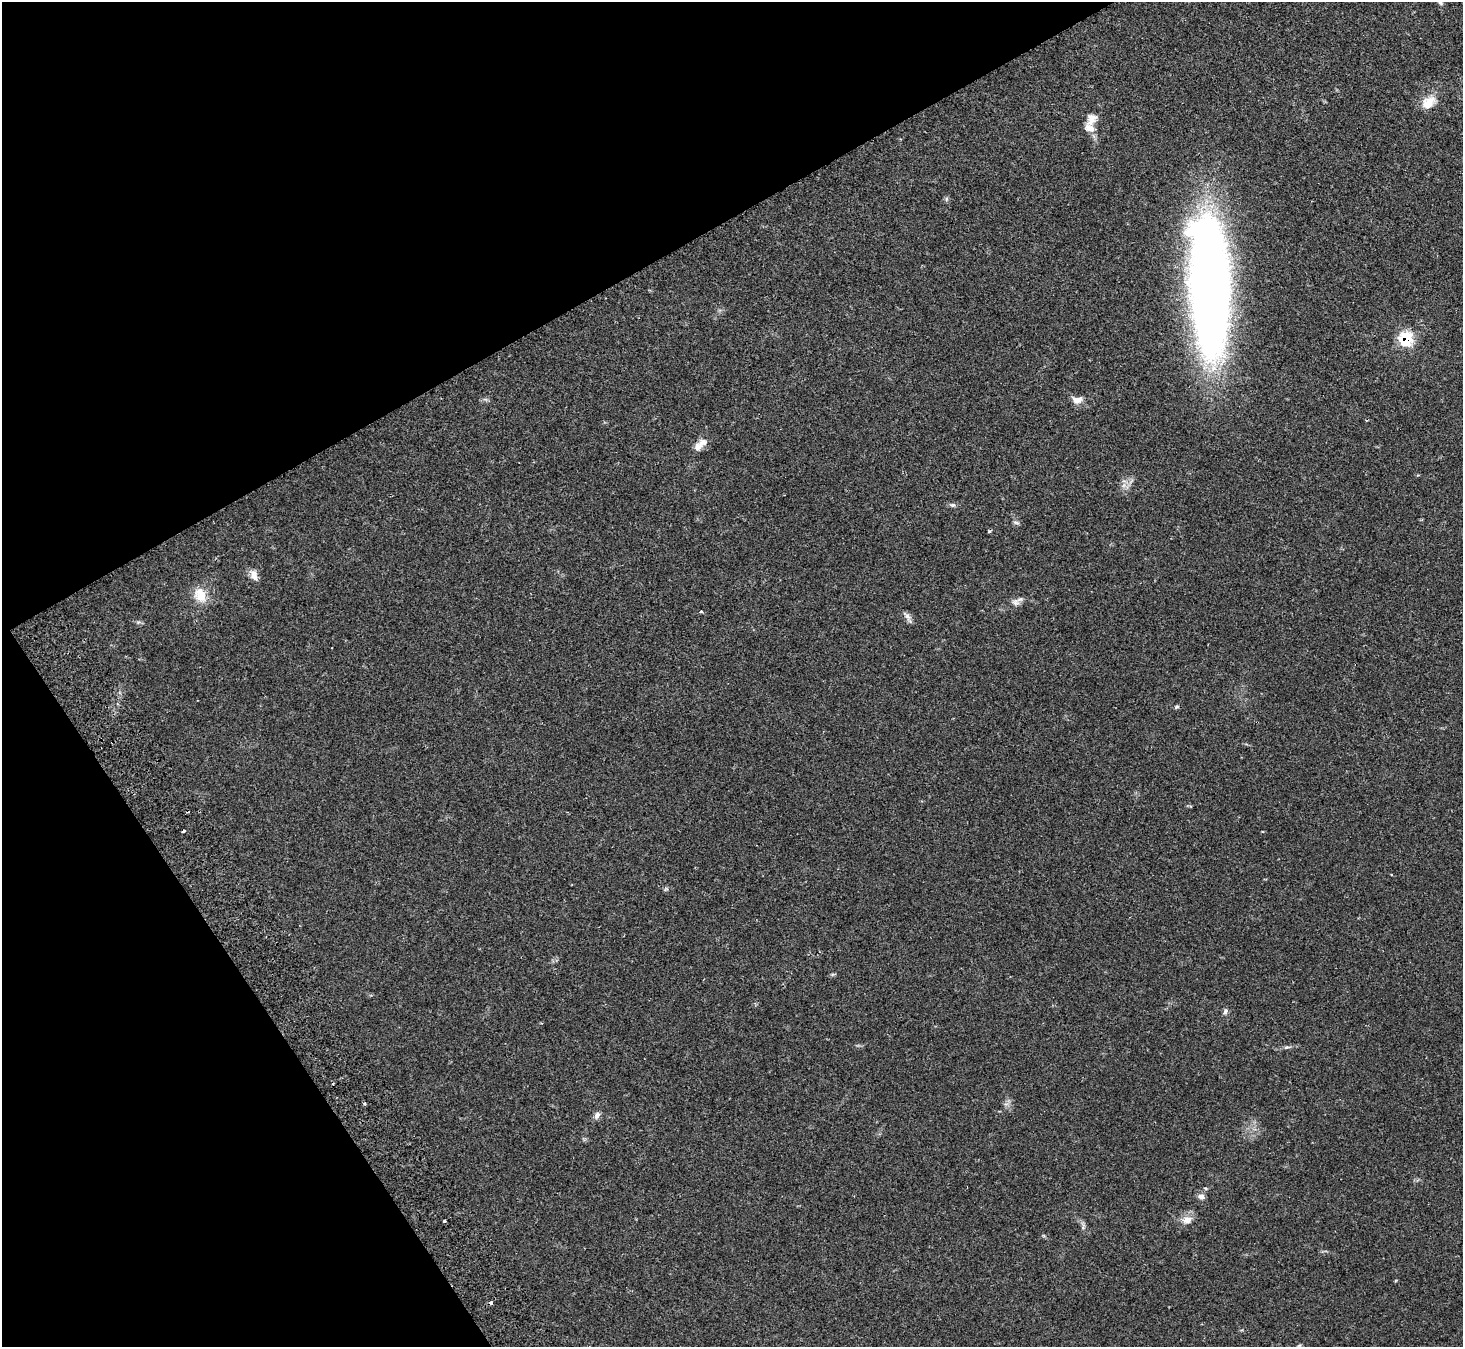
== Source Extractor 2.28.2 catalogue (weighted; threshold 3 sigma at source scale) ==
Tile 5 of 4 x 4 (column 1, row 2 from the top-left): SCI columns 55-1515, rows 2885-4229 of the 5948 x 5908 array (HDU 1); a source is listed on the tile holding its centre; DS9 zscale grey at full resolution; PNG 1465 x 1349 px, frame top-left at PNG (2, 2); no overlay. Shown black and unused: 27% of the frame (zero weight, under 2 of 3 exposures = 3% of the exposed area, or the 3 px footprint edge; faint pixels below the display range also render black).
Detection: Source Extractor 2.28.2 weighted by HDU 2 'WHT'; one run over the whole footprint, this tile lists its part. Background 0.0546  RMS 0.0051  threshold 0.023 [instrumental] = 3 sigma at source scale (4.5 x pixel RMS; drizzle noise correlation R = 1.50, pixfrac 1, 0.05/0.05 arcsec/px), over >= 5 px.
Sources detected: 29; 3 cosmic-ray / hot-pixel residue — not listed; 2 inside a brighter listed object's ellipse — not listed separately; the other 24 listed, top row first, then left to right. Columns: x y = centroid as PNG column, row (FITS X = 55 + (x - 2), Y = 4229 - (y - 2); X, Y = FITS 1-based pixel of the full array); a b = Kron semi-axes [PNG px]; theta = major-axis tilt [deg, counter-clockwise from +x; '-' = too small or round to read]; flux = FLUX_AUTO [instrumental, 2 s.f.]
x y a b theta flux
1440 3 7 6 - 0.98
1428 103 20 13 44 7.1
1092 119 18 13 66 4.6
946 199 7 4 72 0.74
1209 285 131 33 -88 500
1406 339 9 8 - 28
1077 400 15 9 -8 3.4
702 443 13 11 25 3.3
953 505 8 6 1 1.2
1016 522 9 3 -11 0.88
254 575 14 9 -74 3.3
200 595 19 14 -68 8.7
1015 603 10 10 - 2.3
701 612 4 4 - 0.67
907 617 10 7 -56 2
1177 707 6 4 29 0.67
183 831 3 3 - 1.8
1225 1012 8 5 74 1.2
1287 1047 9 4 6 1
597 1115 10 7 60 1.9
1201 1196 9 7 -31 2
1187 1220 14 11 23 4.1
444 1221 3 3 - 1.7
1083 1226 12 2 90 0.99
Overlapping masked pixels (flux is a lower limit): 1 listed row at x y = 1406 339
Isophote crosses this tile's border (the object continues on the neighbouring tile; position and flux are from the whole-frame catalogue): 1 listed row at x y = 1440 3